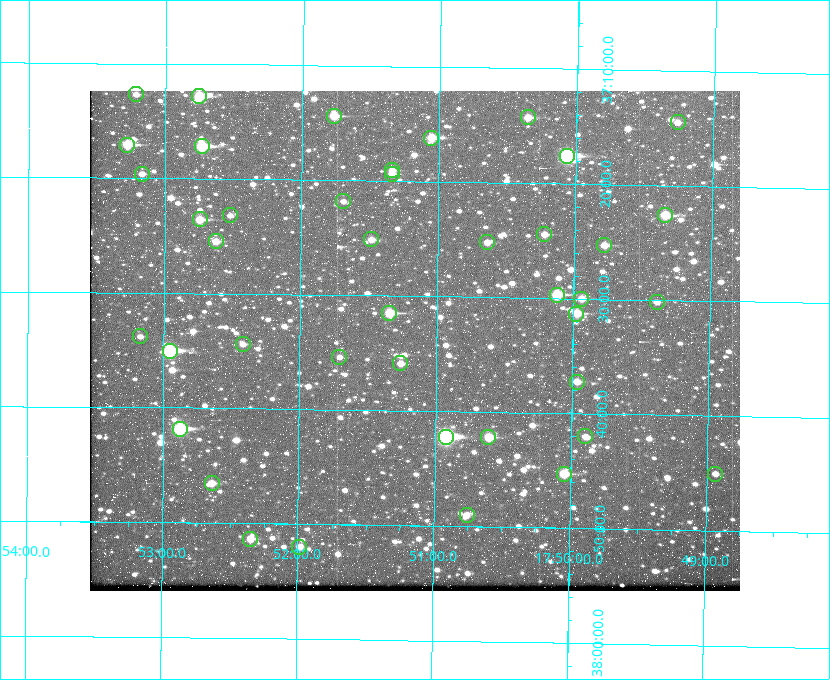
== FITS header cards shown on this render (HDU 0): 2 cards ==
NAXIS1  =                  650
NAXIS2  =                  500

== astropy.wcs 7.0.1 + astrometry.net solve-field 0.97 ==
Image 650 x 500 px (HDU 0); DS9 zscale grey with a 90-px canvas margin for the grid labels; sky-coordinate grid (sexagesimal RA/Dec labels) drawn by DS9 from the SOLVED WCS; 42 Tycho-2 reference stars matched to detected sources circled (green)
Header WCS: none
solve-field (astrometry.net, Tycho-2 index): SOLVED blind (the file carries no WCS)
Solved WCS: RA---TAN-SIP/DEC--TAN-SIP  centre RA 17:51:10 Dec +37:34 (267.79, +37.56 deg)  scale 5.23 arcsec/px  FOV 56.7' x 43.6'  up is +179 deg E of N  parity flipped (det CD > 0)
(file carries no celestial WCS; the grid is the blind solution)
Tycho-2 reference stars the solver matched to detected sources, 42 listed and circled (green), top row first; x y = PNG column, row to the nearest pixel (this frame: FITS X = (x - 90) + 1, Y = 500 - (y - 91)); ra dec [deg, ICRS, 3 dp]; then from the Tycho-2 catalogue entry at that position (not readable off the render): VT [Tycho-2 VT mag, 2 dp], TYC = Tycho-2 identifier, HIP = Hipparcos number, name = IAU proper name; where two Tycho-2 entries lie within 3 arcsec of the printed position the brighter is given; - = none
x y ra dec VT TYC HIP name
136 94 268.304 +37.212 11.98 2620-648-1 - -
199 96 268.189 +37.213 9.71 2620-542-1 - -
334 116 267.943 +37.240 10.39 2620-505-1 - -
528 117 267.589 +37.238 11.09 2619-212-1 - -
678 122 267.316 +37.242 12.03 2619-611-1 - -
431 138 267.764 +37.270 10.17 2620-784-1 - -
127 145 268.319 +37.285 9.88 2620-536-1 - -
202 146 268.183 +37.286 8.98 2620-786-1 87506 -
567 156 267.517 +37.293 8.96 2619-379-1 - -
392 170 267.835 +37.318 11.84 2620-340-1 - -
142 174 268.292 +37.327 11.78 2620-271-1 - -
392 174 267.836 +37.323 11.47 2620-19-1 - -
343 201 267.924 +37.364 11.94 2620-391-1 - -
230 215 268.131 +37.386 12.62 2620-526-1 - -
665 215 267.335 +37.377 10.60 2619-634-1 - -
200 219 268.186 +37.393 10.44 2620-175-1 - -
544 234 267.555 +37.408 11.50 2619-358-1 - -
371 239 267.871 +37.419 11.35 2620-812-1 - -
216 241 268.156 +37.424 11.25 2620-712-1 - -
487 242 267.660 +37.420 11.49 2619-130-1 - -
604 245 267.445 +37.422 11.17 2619-451-1 - -
557 295 267.531 +37.495 10.07 2619-274-1 - -
581 299 267.485 +37.500 11.33 2619-40-1 - -
657 302 267.347 +37.503 12.15 3088-638-1 - -
389 313 267.836 +37.525 9.96 3089-889-1 - -
576 314 267.494 +37.522 10.35 3088-270-1 - -
140 336 268.293 +37.563 12.13 3089-703-1 - -
243 344 268.105 +37.573 11.82 3089-995-1 - -
170 351 268.239 +37.584 8.64 3089-755-1 - -
339 357 267.927 +37.590 11.84 3089-1137-1 - -
400 363 267.815 +37.598 11.54 3089-1081-1 - -
577 382 267.491 +37.621 11.40 3088-1284-1 - -
180 429 268.219 +37.697 8.93 3089-671-1 - -
585 436 267.474 +37.700 11.92 3088-786-1 - -
446 437 267.730 +37.705 8.13 3089-1203-1 87349 -
488 437 267.652 +37.703 11.04 3089-693-1 - -
564 474 267.512 +37.755 10.10 3089-2332-1 - -
715 474 267.234 +37.751 12.40 3088-1142-1 - -
212 483 268.159 +37.775 11.22 3089-2245-1 - -
467 515 267.689 +37.817 11.78 3089-2065-1 - -
250 539 268.087 +37.856 11.54 3089-2086-1 - -
299 547 267.996 +37.867 12.03 3089-2079-1 - -